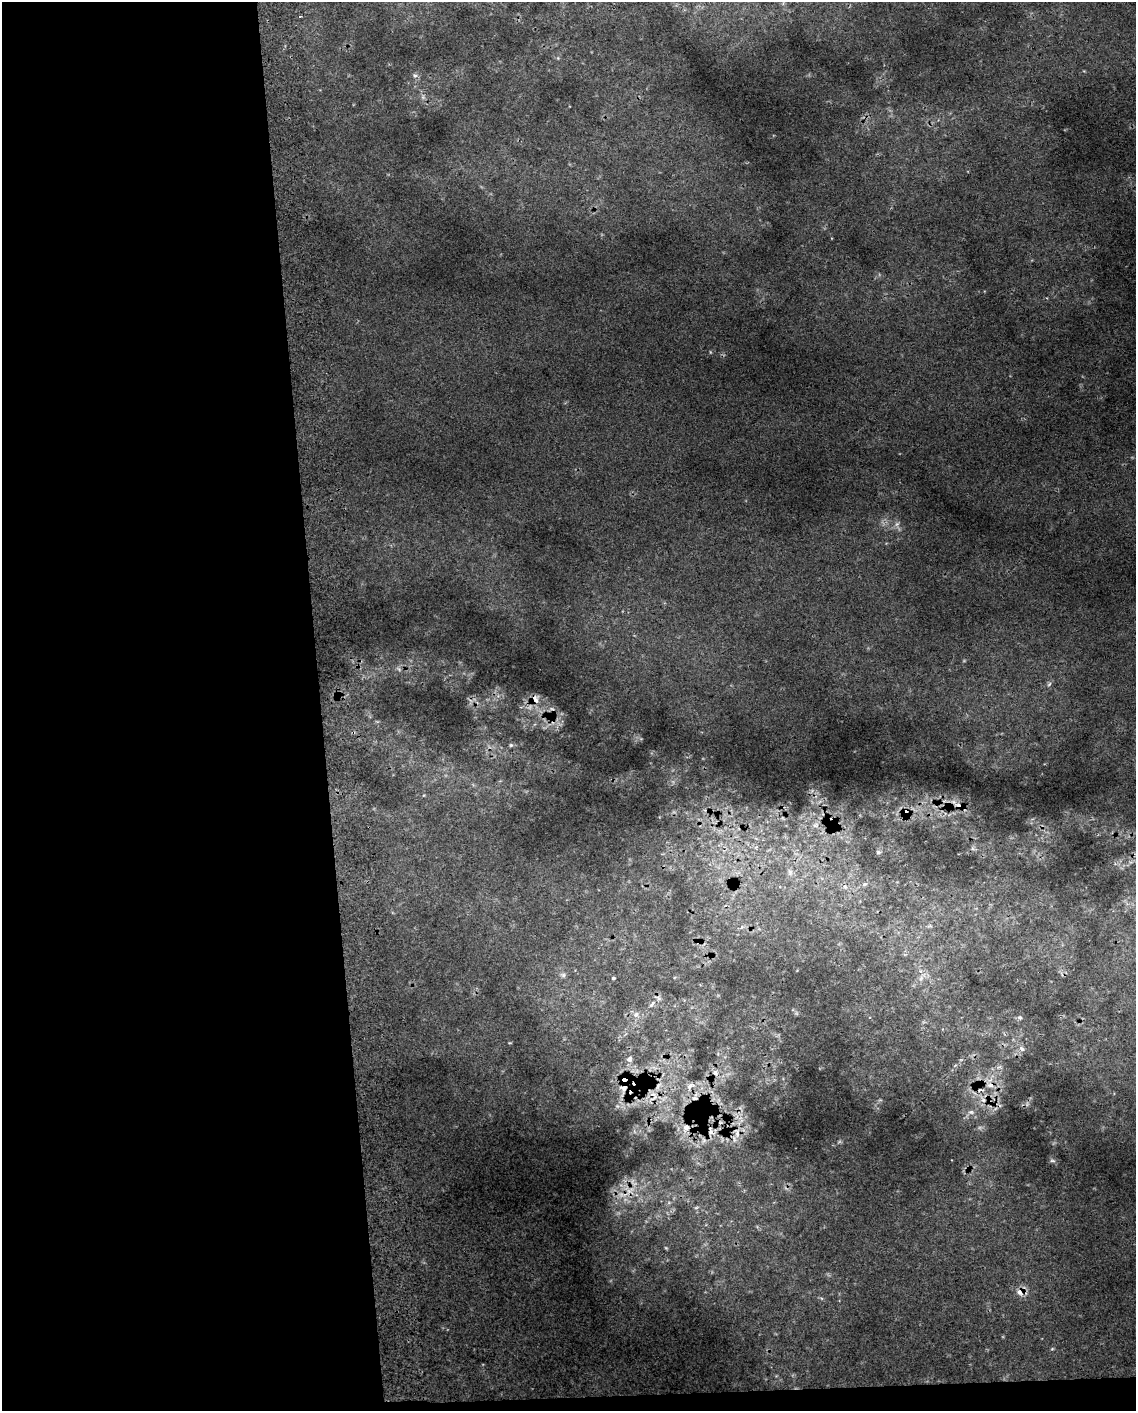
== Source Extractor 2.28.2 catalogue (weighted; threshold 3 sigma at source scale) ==
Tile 9 of 4 x 3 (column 1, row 3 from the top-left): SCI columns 41-1174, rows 9-1417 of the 4618 x 4284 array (HDU 1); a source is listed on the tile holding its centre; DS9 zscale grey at full resolution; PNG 1138 x 1413 px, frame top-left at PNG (2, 2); no overlay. Shown black and unused: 29% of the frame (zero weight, under 2 of 3 exposures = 3% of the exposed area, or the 3 px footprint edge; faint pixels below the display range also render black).
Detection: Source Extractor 2.28.2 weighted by HDU 2 'WHT'; one run over the whole footprint, this tile lists its part. Background 0.0275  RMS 0.013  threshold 0.0593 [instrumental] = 3 sigma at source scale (4.5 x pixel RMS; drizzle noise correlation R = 1.50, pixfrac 1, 0.0396/0.0396 arcsec/px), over >= 5 px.
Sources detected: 44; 3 cosmic-ray / hot-pixel residue — not listed; the other 41 listed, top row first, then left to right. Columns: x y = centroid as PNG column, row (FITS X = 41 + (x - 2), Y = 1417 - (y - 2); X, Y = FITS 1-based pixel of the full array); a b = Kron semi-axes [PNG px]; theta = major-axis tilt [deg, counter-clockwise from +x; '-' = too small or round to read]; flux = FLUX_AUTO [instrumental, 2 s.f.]
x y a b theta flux
300 16 3 2 - 2.5
415 76 7 6 - 3.6
423 97 6 6 - 2.8
897 524 7 6 - 4.1
399 669 7 4 -53 2.3
535 699 13 10 -79 12
511 745 6 6 - 2.3
424 795 5 3 - 1.1
959 805 19 8 -27 17
905 812 12 9 78 12
816 825 9 9 - 7.5
878 852 6 5 - 2.7
790 872 8 6 -66 4.4
864 884 6 5 - 2.2
845 887 6 4 -20 2.1
930 926 6 4 -18 2
698 942 6 5 - 2.9
563 975 6 6 - 2.9
613 978 3 3 - 1.9
921 978 8 5 46 4.4
652 1004 11 4 50 4.4
636 1015 8 7 - 5.9
1020 1017 6 5 - 2.4
1022 1049 9 6 -47 4.7
629 1059 7 7 - 5
715 1073 9 7 -54 5.6
990 1085 13 8 -20 12
690 1086 13 7 33 7.3
623 1088 11 7 -3 9.3
980 1090 10 4 10 4.9
695 1098 10 8 35 8.5
983 1100 11 5 -53 7.2
971 1112 8 6 0 4.3
686 1128 11 9 58 13
711 1132 8 7 - 7.1
737 1133 18 7 -77 12
1052 1161 8 4 -8 2.4
629 1190 19 16 -3 33
666 1248 5 4 - 1.5
1020 1292 11 9 -57 10
1052 1349 6 3 19 1.3
Overlapping masked pixels (flux is a lower limit): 13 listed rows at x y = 535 699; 959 805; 905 812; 698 942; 715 1073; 990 1085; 623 1088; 980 1090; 695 1098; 686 1128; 711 1132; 629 1190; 1020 1292
Unlisted compact peaks at least as high as the median listed source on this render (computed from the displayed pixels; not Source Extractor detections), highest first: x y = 710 352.